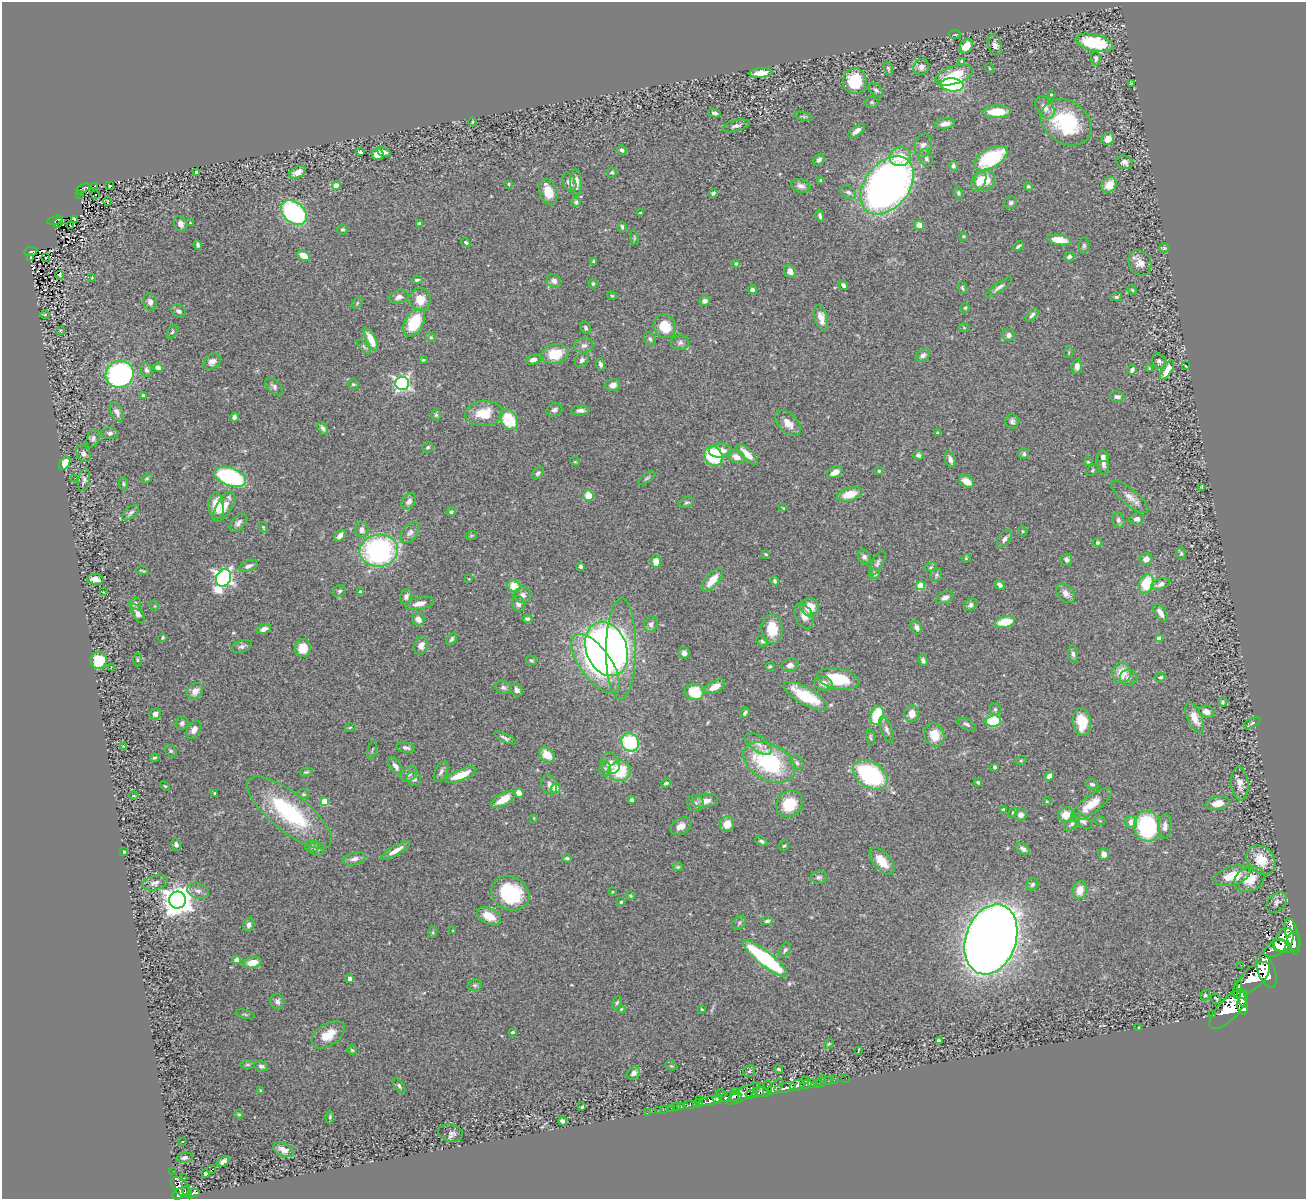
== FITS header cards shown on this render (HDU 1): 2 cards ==
NAXIS1  =                 1304
NAXIS2  =                 1197

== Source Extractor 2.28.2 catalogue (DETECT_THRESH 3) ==
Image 1304 x 1197 px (HDU 1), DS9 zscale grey, 1 PNG px = 1 image px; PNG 1308 x 1201 px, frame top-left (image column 1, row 1197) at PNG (2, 2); each listed source drawn as its Kron ellipse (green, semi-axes under 4 px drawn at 4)
Background 0.881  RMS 0.042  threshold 0.127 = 3 sigma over >= 5 px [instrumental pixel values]
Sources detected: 489; all 489 listed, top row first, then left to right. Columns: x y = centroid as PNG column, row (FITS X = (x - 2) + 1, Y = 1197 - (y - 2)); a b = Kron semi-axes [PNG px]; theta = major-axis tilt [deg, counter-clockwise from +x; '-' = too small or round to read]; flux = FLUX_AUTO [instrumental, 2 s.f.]
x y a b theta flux
955 34 6 4 -3 2.9
1094 43 19 8 -13 180
995 45 10 6 -71 15
966 46 8 6 52 47
1096 58 7 4 -83 6.6
961 61 4 3 - 2.5
921 67 8 7 - 13
888 68 7 3 -72 4.3
989 68 5 3 - 2.2
761 73 11 5 5 27
954 75 19 9 18 78
855 81 13 12 - 100
1131 83 4 3 - 2.7
952 85 11 6 -5 320
876 90 8 5 -43 7.5
1051 95 3 2 - 2.3
871 102 7 5 0 5.6
1045 107 12 8 -56 24
997 112 14 6 1 79
714 113 6 3 -10 6.4
803 116 9 3 -15 4.2
472 122 4 3 - 2
1066 122 27 21 -32 220
945 124 10 5 8 18
736 126 14 5 14 11
856 131 10 4 37 13
1108 139 7 5 37 20
923 146 12 8 76 15
622 150 5 4 - 6.8
360 152 4 3 - 4.9
384 152 8 4 -23 11
378 154 6 5 - 26
900 157 11 9 10 50
926 158 9 6 -64 12
991 158 18 9 29 220
819 160 6 4 52 7.6
1125 162 8 6 -26 13
953 166 5 4 - 6.7
197 172 4 3 - 9.9
297 172 9 5 27 22
612 172 5 5 - 4.6
821 180 4 4 - 3.9
985 180 11 10 - 73
979 181 10 6 64 24
569 182 10 6 -68 13
576 182 13 5 -88 25
509 184 4 4 - 2.9
887 185 33 22 51 1900
1109 185 8 7 - 41
94 186 4 2 - 2.4
110 186 3 2 - 3.4
336 186 4 4 - 55
801 186 10 6 -15 13
1028 186 4 4 - 3.8
83 189 7 4 31 48
548 192 13 8 -71 43
848 192 8 5 -31 8.4
713 193 4 3 - 6.1
959 193 6 4 -72 5.2
80 194 3 2 - 4.4
95 194 2 2 - 2.1
107 201 5 3 - 1.7
576 202 5 4 - 5.6
1011 203 6 6 - 7.5
294 213 15 10 -40 400
640 213 3 3 - 2.6
820 216 6 4 -77 6.5
74 219 4 3 - 2.8
55 220 8 4 13 88
58 222 6 2 56 18
190 223 4 3 - 2.4
180 224 8 6 -63 15
419 224 4 3 - 6.5
919 225 5 4 - 29
70 226 2 2 - 2.9
622 227 5 3 - 4.9
342 229 5 5 - 5.2
963 236 4 4 - 2.7
634 238 7 3 -82 3.1
1059 240 12 5 -8 56
466 243 4 3 - 5.7
198 245 5 3 - 6.1
1018 246 6 3 40 5.3
1084 246 8 5 84 5.9
1164 248 5 5 - 3.9
31 252 6 4 9 73
304 256 7 5 -30 43
31 257 4 3 - 12
45 257 3 3 - 6.7
1069 257 5 4 - 7.7
594 261 3 3 - 4.9
1140 263 13 11 -60 29
736 264 4 3 - 3.4
790 271 7 5 -57 18
60 275 4 4 - 4.8
92 277 4 2 - 1.9
417 280 6 4 10 5.6
554 281 7 6 - 14
593 283 5 4 - 4.4
843 285 5 3 - 9.3
999 287 16 4 36 12
962 288 6 4 -68 4.1
752 290 5 4 - 12
1132 290 5 4 - 2.9
612 296 5 3 - 3.2
399 297 10 6 18 14
1116 297 6 4 9 5.5
420 299 12 10 -77 39
705 301 5 4 - 11
150 302 9 6 -77 12
357 303 7 4 47 4.4
965 308 5 5 - 4.1
179 311 8 6 -30 8.4
45 315 4 3 - 2.4
1032 315 8 4 46 7.2
821 318 13 6 -75 25
414 323 15 9 61 120
665 326 12 10 -55 71
586 328 7 5 -59 6
964 328 5 3 - 2.5
60 330 3 2 - 3.1
172 332 7 4 63 4.3
1009 335 6 6 - 12
431 337 5 4 - 3.7
371 339 12 5 -63 39
650 339 7 5 -61 7.7
680 343 9 7 3 10
584 345 9 7 11 12
364 347 9 4 -45 5
1069 352 6 4 72 3
555 354 14 10 11 81
923 355 7 5 33 10
423 360 4 4 - 3.1
533 360 7 4 19 10
582 360 8 6 57 9.1
212 361 9 7 36 15
1159 361 8 6 -56 8.1
601 364 6 4 -75 7.5
1077 366 7 5 83 11
1186 366 3 2 - 2.4
158 368 5 4 - 10
1149 369 4 3 - 2.7
146 370 7 5 -64 7.9
1132 370 5 4 - 8
1167 370 11 5 59 41
120 374 14 13 - 680
402 383 7 6 - 760
353 384 5 5 - 4.3
613 385 7 6 - 17
274 387 10 6 -44 9.6
143 395 3 3 - 4.7
1117 397 7 5 0 10
554 410 8 6 19 10
580 410 9 5 2 12
117 412 10 6 -65 13
484 414 19 12 5 71
436 415 6 5 - 5.1
234 417 5 4 - 8.6
509 420 11 8 -57 120
1012 421 7 6 - 8.2
788 423 15 9 -44 27
323 428 7 4 -57 7.9
110 433 8 5 -3 7.7
938 433 4 2 - 3
93 439 9 6 66 9
428 447 5 4 - 5.4
720 451 11 7 1 32
83 453 9 6 -62 10
747 454 14 5 -45 35
1024 454 5 5 - 6
918 455 5 5 - 7.6
713 456 10 8 -54 180
1103 456 6 6 - 6.4
736 457 9 6 -23 24
950 459 8 5 -71 12
575 462 5 3 - 2.3
1088 462 4 3 - 2.7
65 463 7 5 57 67
1103 463 12 5 -83 15
1092 470 7 4 42 4.1
879 471 4 4 - 3.2
835 472 8 5 27 25
538 473 7 5 45 7.3
230 477 16 9 -20 300
75 478 2 2 - 3.4
647 478 10 3 35 4.8
147 479 6 4 33 3.8
84 480 11 6 80 8.8
966 481 8 5 -31 31
124 484 6 4 -84 4.5
1202 487 3 2 - 2.2
850 494 13 6 16 53
588 495 5 5 - 59
1130 497 23 8 -39 25
409 501 9 6 56 14
686 502 8 5 22 5.8
216 506 13 8 -88 59
224 507 17 7 58 32
783 508 4 3 - 2.2
451 512 5 4 - 5.6
131 513 10 5 40 8.3
1137 519 7 5 8 11
1118 520 8 6 -74 8.9
238 523 11 6 47 11
263 527 6 3 -55 2.6
362 530 7 6 - 14
1022 531 5 3 - 2.6
410 532 12 7 51 13
340 536 7 4 51 17
471 536 6 4 19 3.6
1004 539 10 6 55 11
1097 543 5 5 - 4.3
379 551 19 16 7 540
766 554 4 3 - 2.6
1181 554 6 5 - 4.7
864 557 7 6 - 8.5
966 558 4 4 - 3.2
1067 559 6 5 - 9.4
1146 559 6 5 - 17
656 561 6 5 - 30
877 563 13 5 63 9
248 566 10 5 22 11
581 566 4 3 - 6.1
930 567 7 4 21 4.8
142 571 6 2 -11 3.2
874 574 6 5 - 8.6
936 575 7 5 67 5.6
224 578 9 7 62 1100
95 579 8 5 -4 17
469 579 2 2 - 2.2
712 580 14 6 49 45
775 581 5 4 - 5.2
1146 584 10 7 68 93
1161 584 10 5 22 12
999 585 5 4 - 8.8
514 586 7 5 -29 65
920 586 4 4 - 100
339 591 7 5 33 5.4
103 592 3 2 - 2.6
360 592 4 4 - 10
1066 593 11 7 -46 16
523 595 9 8 - 14
406 596 8 6 66 9.6
945 598 9 6 26 13
419 603 14 6 14 20
135 604 6 5 - 11
518 604 7 6 - 13
970 605 7 5 43 7.9
155 606 5 3 - 2.4
810 607 9 9 - 48
137 613 11 5 -59 12
1160 613 10 5 -58 20
804 616 13 8 -65 22
418 619 6 5 - 23
527 619 5 4 - 5.8
1005 622 10 5 11 68
651 624 8 6 74 10
917 627 7 5 -64 9.4
264 629 7 4 23 12
772 629 15 10 -86 67
163 638 4 4 - 4.1
452 639 7 4 61 5.7
1159 639 4 4 - 34
762 641 6 5 - 5.8
421 645 9 7 75 19
242 646 10 6 18 8.5
303 648 9 8 - 53
607 649 28 20 -68 1500
621 649 51 15 89 290
684 653 6 5 - 15
1073 654 8 5 -88 7.8
99 660 9 8 - 79
137 660 7 3 -90 3.7
531 660 5 4 - 4.3
923 660 6 4 -63 8.8
595 663 35 15 -54 310
790 665 8 6 15 14
770 666 4 3 - 4.3
111 667 2 2 - 2.1
1122 673 10 9 - 49
1128 677 8 8 - 12
1161 677 5 4 - 4.6
838 679 21 10 -11 110
824 683 9 7 -23 18
715 687 11 6 28 32
503 688 8 6 -18 8.8
517 690 7 5 -49 11
195 691 9 7 46 25
694 692 9 8 - 90
806 696 25 8 -29 130
1222 702 5 4 - 4
995 709 6 5 - 5.3
1206 712 8 6 -17 18
745 713 5 3 - 5.9
155 714 6 5 - 13
912 714 8 7 - 31
877 715 9 6 73 140
1195 718 16 7 -66 35
993 721 7 5 7 160
1082 722 14 8 -81 66
182 723 6 6 - 8.9
1252 723 9 4 27 5.2
967 724 10 5 -25 7.3
350 727 5 3 - 2.8
887 729 14 5 -69 11
194 730 9 6 58 16
934 735 12 9 -73 52
871 737 8 3 -82 4.3
505 738 12 4 -26 7.7
630 742 9 8 - 210
758 744 15 7 -35 19
123 746 4 3 - 2.8
406 748 9 5 -11 8.8
372 750 10 2 76 2.8
171 751 6 5 - 4.5
547 755 9 6 -42 47
154 758 4 3 - 3.7
1021 760 5 3 - 3
769 762 28 18 -28 290
797 763 8 6 -58 6.5
610 764 11 9 -59 26
395 766 10 5 -55 12
995 767 3 3 - 7.7
605 769 8 6 79 7.9
619 771 11 10 - 110
306 772 7 4 9 4.3
441 772 11 6 63 9.9
409 774 9 6 36 11
461 775 17 5 22 57
870 775 19 12 -33 330
1049 776 5 4 - 13
414 779 7 7 - 11
978 782 4 3 - 4
666 783 4 3 - 5.1
1092 784 7 5 -17 7.4
1240 784 17 8 -84 21
549 785 10 7 -72 15
165 786 5 3 - 3
556 788 4 4 - 73
215 793 3 3 - 3.4
519 793 5 4 - 17
303 794 6 4 0 4.3
134 796 5 3 - 2.9
504 799 13 6 31 46
631 800 4 3 - 8.5
324 801 4 4 - 68
705 801 12 7 6 22
1047 801 4 3 - 2.6
695 803 8 8 - 9.1
1218 803 12 6 10 27
789 804 14 12 44 85
1091 804 24 8 37 53
1003 810 3 3 - 6.4
289 812 52 19 -39 300
1013 812 5 4 - 3.5
1021 815 6 5 - 15
1066 815 8 7 - 35
534 818 4 3 - 2.2
1082 821 11 6 -33 11
1100 821 5 3 - 2.4
1131 822 6 6 - 20
727 824 8 7 - 29
1072 824 9 5 41 7.3
681 826 11 8 29 19
1147 826 15 13 -81 270
1165 827 12 6 87 17
761 841 6 3 -27 5.4
176 844 6 5 - 8.6
312 846 7 5 2 6
784 846 6 4 50 3.9
317 849 7 7 - 13
1023 849 8 4 -33 10
395 851 17 4 31 22
124 852 4 3 - 3
1104 854 6 5 - 17
567 858 5 3 - 5.3
354 859 11 6 14 14
1261 860 16 13 -47 63
882 861 16 8 -49 49
678 867 5 3 - 3.3
1232 876 18 9 15 70
819 877 8 6 0 7.7
1249 879 15 12 24 51
155 883 13 7 13 14
1032 884 6 5 - 6.1
1080 890 9 7 73 33
198 891 11 7 -17 13
612 892 3 2 - 2.2
510 893 19 16 -30 180
631 896 4 3 - 2.8
177 900 8 8 - 4100
621 902 4 4 - 3.8
1277 902 12 8 44 14
489 916 13 8 -27 42
767 921 6 4 14 6.8
739 923 8 6 46 6.1
249 925 7 5 72 9.6
453 931 3 2 - 1.7
433 932 6 4 72 3.7
1292 936 19 6 -76 2900
991 939 36 25 71 5300
1283 940 13 9 56 3100
1294 942 9 7 89 2800
1283 946 9 6 -22 1700
1275 949 12 7 30 2800
785 950 8 5 59 6.3
765 959 28 7 -38 320
236 960 4 4 - 13
252 963 9 5 10 44
1241 965 2 2 - 2.1
1266 971 18 8 -70 5700
1253 977 20 10 43 6900
350 979 4 4 - 20
475 985 7 5 14 5.2
1238 989 9 3 82 460
1205 995 5 5 - 4.8
1216 999 5 2 - 3.5
1242 999 9 4 -74 2300
277 1002 7 7 - 11
617 1003 6 4 62 4.8
1243 1006 8 5 -77 2700
621 1009 4 3 - 2.6
702 1009 3 3 - 3.1
1228 1009 25 10 47 8500
245 1014 9 3 -15 4.3
1213 1015 3 3 - 84
1139 1027 3 2 - 2.4
513 1032 4 3 - 4
328 1035 18 11 34 50
939 1040 3 3 - 4.4
829 1044 5 4 - 3.5
352 1050 5 4 - 3.6
858 1050 4 2 - 2.2
248 1065 7 3 0 3.9
261 1066 7 5 -14 7.1
671 1066 6 4 -20 3.6
779 1069 4 2 - 4.2
749 1071 6 5 - 5
633 1073 7 5 48 14
823 1078 3 2 - 91
846 1078 2 2 - 6
834 1080 2 2 - 18
805 1081 4 3 - 24
828 1081 2 2 - 18
821 1082 4 3 - 12
817 1083 2 2 - 20
812 1084 4 3 - 62
797 1085 7 5 21 1400
806 1085 6 3 18 110
399 1086 8 4 -53 6.3
775 1087 10 5 44 510
785 1088 11 5 12 2200
767 1089 8 4 90 670
261 1090 4 4 - 2.7
736 1091 2 2 - 9.4
761 1092 8 5 -9 1100
721 1094 5 3 - 180
743 1094 19 6 29 1600
752 1094 6 3 7 500
735 1096 4 3 - 860
731 1097 11 5 8 3500
699 1099 2 2 - 74
717 1099 5 3 - 870
710 1101 12 4 13 1600
698 1103 5 3 - 260
690 1104 6 3 2 310
582 1107 3 2 - 3
676 1107 2 2 - 14
681 1107 3 3 - 88
671 1108 2 2 - 8.6
659 1110 2 2 - 10
663 1110 2 2 - 8.1
647 1113 2 2 - 9.4
239 1114 4 3 - 3
330 1117 6 4 82 4.4
562 1121 4 3 - 9.1
450 1133 12 8 -15 12
182 1141 3 3 - 5.6
283 1150 11 6 -25 20
184 1158 8 5 10 7.5
223 1162 7 4 38 15
212 1169 4 2 - 4.1
173 1171 2 2 - 10
206 1174 4 4 - 16
184 1178 2 2 - 6
181 1187 11 7 -46 910
187 1192 6 4 -55 370
193 1193 7 4 12 220
178 1194 6 5 - 510